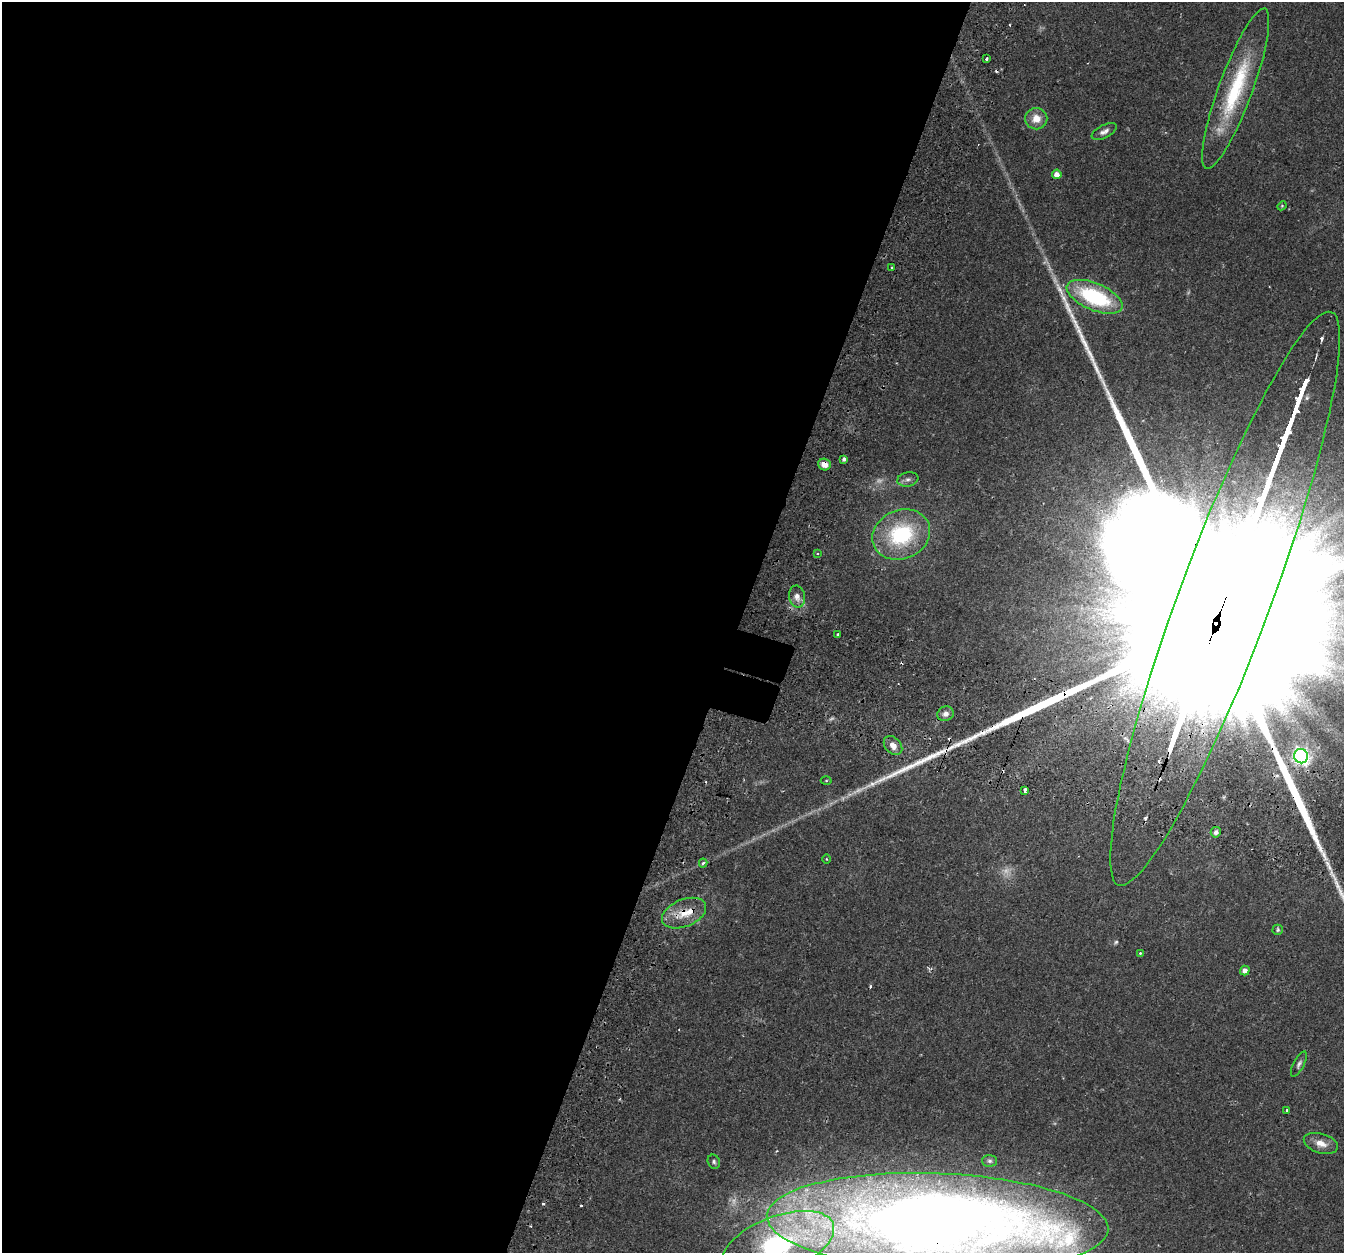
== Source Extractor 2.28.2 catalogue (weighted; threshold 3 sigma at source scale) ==
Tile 5 of 4 x 4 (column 1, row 2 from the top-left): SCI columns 69-1410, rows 2798-4048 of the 5514 x 5654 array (HDU 1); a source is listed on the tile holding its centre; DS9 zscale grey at full resolution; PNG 1346 x 1255 px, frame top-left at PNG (2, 2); each listed source drawn as its Kron ellipse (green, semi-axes under 4 px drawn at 4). Shown black and unused: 55% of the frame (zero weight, under 2 of 3 exposures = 5% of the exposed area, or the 3 px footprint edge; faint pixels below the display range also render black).
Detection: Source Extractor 2.28.2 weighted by HDU 2 'WHT'; one run over the whole footprint, this tile lists its part. Background 0.0481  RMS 0.0041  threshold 0.0184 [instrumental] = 3 sigma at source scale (4.5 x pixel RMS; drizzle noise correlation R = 1.50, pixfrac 1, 0.0396/0.0396 arcsec/px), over >= 5 px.
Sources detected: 52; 4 too faint to see at this stretch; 9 cosmic-ray / hot-pixel residue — neither listed nor drawn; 4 inside a brighter listed object's ellipse — not listed separately; the other 35 listed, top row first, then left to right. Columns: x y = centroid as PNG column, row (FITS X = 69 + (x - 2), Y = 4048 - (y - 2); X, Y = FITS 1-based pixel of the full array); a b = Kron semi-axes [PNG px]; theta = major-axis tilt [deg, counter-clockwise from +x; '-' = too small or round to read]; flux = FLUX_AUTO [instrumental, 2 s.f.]
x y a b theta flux
987 59 3 3 - 0.91
1236 89 85 17 70 36
1036 119 11 11 - 5.1
1104 131 14 6 27 2
1057 174 5 5 - 3
1282 206 4 4 - 0.43
891 267 3 2 - 0.39
1095 297 30 13 -23 40
844 459 4 3 - 1.1
824 464 6 5 - 3.5
908 479 10 7 10 1.5
901 535 30 24 24 36
818 553 3 2 - 0.55
797 597 11 8 -80 2.8
1225 599 306 46 70 160000
837 634 3 3 - 0.96
945 714 8 7 - 2
893 746 11 7 -47 3.2
1301 756 7 7 - 140
826 781 5 3 - 0.4
1025 790 4 3 - 4.5
1216 832 5 5 - 1.4
826 859 5 3 - 0.32
703 863 4 4 - 1.1
684 913 23 13 23 8.4
1278 930 5 5 - 0.71
1140 953 3 3 - 1.1
1245 970 5 4 - 2.4
1299 1064 14 5 62 1.4
1287 1110 3 3 - 0.46
1321 1143 18 9 -17 4.1
990 1161 7 6 - 0.9
714 1162 7 6 - 0.88
937 1222 171 49 -2 1100
778 1245 59 28 21 69
Overlapping masked pixels (flux is a lower limit): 4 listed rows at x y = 824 464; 1225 599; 684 913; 937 1222
Isophote crosses this tile's border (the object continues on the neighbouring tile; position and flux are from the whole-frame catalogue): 3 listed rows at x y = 1225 599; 937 1222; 778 1245